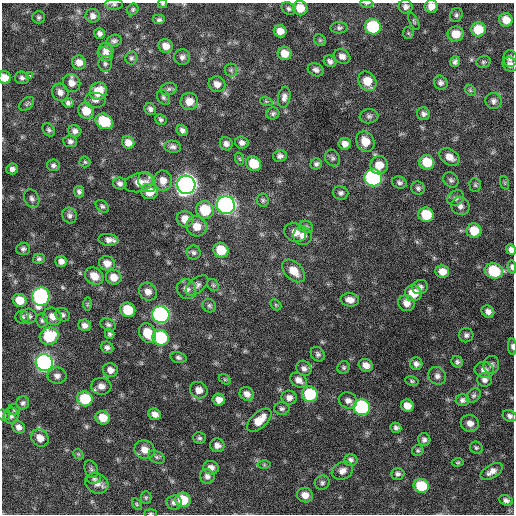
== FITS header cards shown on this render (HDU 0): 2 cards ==
NAXIS1  =                  512 / Axis length
NAXIS2  =                  512 / Axis length

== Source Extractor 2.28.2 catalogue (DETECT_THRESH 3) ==
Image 512 x 512 px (HDU 0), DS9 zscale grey, 1 PNG px = 1 image px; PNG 516 x 516 px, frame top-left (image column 1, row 512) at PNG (2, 3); each listed source drawn as its Kron ellipse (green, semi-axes under 4 px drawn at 4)
Background 669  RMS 20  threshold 61.3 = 3 sigma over >= 5 px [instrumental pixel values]
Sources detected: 229; all 229 listed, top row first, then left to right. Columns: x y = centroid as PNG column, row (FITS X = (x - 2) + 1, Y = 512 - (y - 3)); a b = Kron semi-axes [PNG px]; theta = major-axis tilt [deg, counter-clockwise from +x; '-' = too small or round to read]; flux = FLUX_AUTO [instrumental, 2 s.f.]
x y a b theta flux
366 3 7 3 1 1.9e+03
114 4 9 5 -1 3.0e+03
163 4 4 3 - 1.8e+03
431 6 6 6 - 1.1e+04
406 7 7 6 - 5.0e+03
300 8 7 7 - 2.1e+04
133 9 6 5 - 2.5e+03
289 9 7 5 -33 3.3e+03
456 15 7 6 - 3.2e+03
93 16 7 6 - 5.5e+03
39 17 6 6 - 2.8e+03
159 20 6 5 - 3.7e+03
506 20 7 6 - 1.6e+04
414 21 9 4 -63 2.0e+03
373 27 8 7 - 9.6e+04
339 28 8 6 1 3.6e+03
478 29 7 7 - 3.0e+04
280 31 6 6 - 1.1e+04
99 33 5 5 - 4.3e+03
408 33 6 5 - 2.0e+03
456 34 8 7 - 1.9e+04
320 40 6 5 - 2.2e+03
114 41 8 6 18 3.5e+03
166 46 7 6 - 1.1e+04
106 50 7 7 - 8.0e+03
285 53 7 6 - 1.5e+04
105 54 8 6 -27 5.7e+03
342 56 9 7 -29 7.1e+03
182 57 8 8 - 5.1e+03
131 58 6 6 - 2.8e+03
510 58 8 7 - 5.0e+03
330 61 6 5 - 4.6e+03
79 62 7 7 - 9.7e+03
455 62 5 5 - 3.8e+03
483 62 7 5 14 2.6e+03
105 64 8 7 - 3.5e+03
510 64 8 6 -39 6.3e+03
231 70 6 6 - 3.1e+03
316 70 8 6 -24 4.7e+03
30 75 3 3 - 1.1e+04
5 78 6 6 - 1.4e+04
22 78 7 6 - 3.9e+03
367 81 10 8 -55 2.4e+04
72 83 9 8 - 9.4e+03
441 83 7 6 - 4.4e+03
217 84 8 7 - 9.0e+03
169 89 8 6 16 4.2e+03
470 90 6 4 -46 2.2e+03
98 91 9 8 - 2.8e+04
60 92 9 8 - 7.6e+03
163 97 8 6 -58 3.3e+03
284 97 10 6 81 6.0e+03
95 100 11 8 0 6.4e+03
189 101 9 8 - 1.4e+04
266 101 6 4 -18 1.9e+03
493 101 8 8 - 5.0e+03
68 103 5 4 - 3.7e+03
27 104 8 5 40 2.8e+03
150 109 6 5 - 3.9e+03
86 111 8 7 - 2.2e+04
273 113 6 6 - 3.1e+03
423 114 6 6 - 4.3e+03
369 116 9 7 7 4.4e+03
161 119 6 5 - 2.6e+03
104 121 9 7 -32 5.2e+04
49 130 7 5 -47 3.2e+03
182 130 6 5 - 4.6e+03
75 131 6 6 - 5.2e+03
70 141 7 6 - 4.2e+03
365 142 10 9 - 2.1e+04
128 143 6 6 - 1.1e+04
242 143 6 6 - 5.0e+03
226 144 7 6 - 5.9e+03
345 144 6 6 - 7.7e+03
173 147 8 6 -8 4.5e+03
280 156 7 6 - 4.6e+03
450 157 11 7 -36 1.2e+04
332 158 9 7 -60 3.6e+03
240 159 6 4 -70 1.8e+03
85 162 5 5 - 2.3e+03
427 162 7 7 - 3.2e+04
254 164 8 7 - 3.2e+04
316 164 6 5 - 3.4e+03
53 165 6 5 - 3.8e+03
379 165 9 9 - 1.9e+04
12 169 6 5 - 5.0e+03
373 178 9 8 - 3.1e+05
451 180 8 7 - 3.7e+03
163 181 10 9 - 1.3e+04
139 182 15 9 13 1.4e+04
147 182 10 8 -59 7.9e+03
399 182 8 6 -18 3.7e+03
120 183 7 6 - 4.9e+03
505 183 7 4 -72 1.6e+03
186 185 9 9 - 1.2e+06
475 185 7 5 -87 2.4e+03
418 188 7 6 - 3.5e+03
79 192 6 5 - 3.9e+03
149 192 8 7 - 2.2e+04
341 193 8 6 -16 4.1e+03
456 198 9 7 36 4.8e+03
32 199 10 7 -65 5.2e+03
263 200 7 5 -80 2.8e+03
226 205 9 8 - 6.7e+05
102 206 7 5 -40 3.0e+03
460 206 9 8 - 6.7e+03
205 210 9 8 - 4.8e+04
426 215 8 7 - 4.3e+04
69 216 8 7 - 4.5e+03
185 219 8 8 - 1.6e+04
197 226 10 10 - 1.7e+04
306 227 7 6 - 2.8e+03
474 231 7 7 - 2.7e+04
295 232 11 9 -23 1.1e+04
303 236 9 9 - 9.8e+03
108 240 10 6 -5 8.1e+03
23 249 7 6 - 4.1e+03
221 250 8 7 - 3.7e+04
511 250 5 4 - 5.5e+03
193 253 7 7 - 3.7e+03
39 259 6 5 - 3.0e+03
61 261 6 5 - 6.3e+03
107 263 8 7 - 1.1e+04
512 267 6 4 -79 4.1e+03
294 271 13 8 -44 2.0e+04
494 271 9 7 -15 6.2e+04
442 272 7 6 - 1.4e+04
94 276 10 8 -34 1.6e+04
114 277 8 7 - 1.3e+04
197 285 13 7 38 6.2e+03
213 285 6 5 - 2.4e+03
420 287 8 7 - 4.9e+03
186 289 10 9 - 8.3e+03
148 292 9 8 - 9.5e+03
413 293 8 8 - 3.0e+04
41 297 9 8 - 3.2e+05
20 300 7 6 - 2.0e+04
350 300 9 6 -8 9.0e+03
406 303 8 7 - 9.1e+03
87 304 7 4 90 1.8e+03
276 305 6 4 -45 2.0e+03
209 306 7 6 - 3.3e+03
128 310 7 7 - 4.1e+04
488 312 7 5 -41 6.3e+03
63 315 7 6 - 3.9e+03
161 315 9 8 - 4.3e+05
29 316 8 7 - 4.5e+03
53 316 9 8 - 1.2e+04
22 317 6 6 - 3.2e+03
42 320 7 6 - 3.2e+03
108 324 8 5 -27 3.7e+03
85 325 6 5 - 5.9e+03
147 333 10 8 -64 2.6e+04
110 334 5 4 - 2.7e+03
466 335 7 7 - 4.2e+03
49 336 9 8 - 5.7e+04
161 338 8 7 - 9.7e+04
512 346 8 4 -85 3.5e+03
107 347 6 5 - 4.2e+03
318 354 8 6 -49 3.7e+03
178 357 8 5 -14 3.8e+03
44 362 9 8 - 5.7e+05
457 362 6 5 - 3.1e+03
416 364 6 6 - 4.9e+03
366 365 7 6 - 9.3e+03
491 365 9 7 77 5.1e+03
344 367 6 6 - 2.6e+03
304 368 8 7 - 5.0e+03
110 370 7 7 - 9.0e+03
484 370 9 8 - 9.0e+03
57 376 9 8 - 6.3e+03
437 376 9 8 - 6.0e+03
225 379 6 4 -30 2.0e+03
299 380 9 6 -33 8.0e+03
484 380 7 7 - 5.4e+03
412 381 7 4 -10 2.2e+03
101 386 10 8 -4 9.1e+03
199 390 9 8 - 1.1e+04
247 394 7 6 - 8.1e+03
310 394 8 7 - 7.2e+04
474 396 8 6 44 3.3e+03
289 398 7 7 - 7.1e+03
85 399 8 7 - 5.5e+04
219 400 6 6 - 9.6e+03
348 400 9 8 - 6.8e+03
462 400 7 6 - 4.3e+03
23 403 6 6 - 3.4e+03
407 406 6 6 - 1.1e+04
362 407 8 8 - 2.0e+05
282 409 8 6 -2 3.6e+03
14 410 6 5 - 2.2e+03
155 414 6 5 - 8.0e+03
3 415 7 5 -17 2.4e+03
11 416 8 7 - 5.2e+03
510 416 7 5 -27 4.3e+03
103 418 7 6 - 2.0e+04
259 420 15 8 43 2.0e+04
470 423 9 8 - 9.3e+03
19 427 6 5 - 6.6e+03
396 428 5 5 - 3.8e+03
40 438 9 8 - 1.2e+04
199 438 6 5 - 2.9e+03
424 440 6 6 - 4.2e+03
217 445 7 7 - 6.4e+03
476 448 6 6 - 2.5e+03
145 450 10 9 - 1.4e+04
418 450 6 5 - 2.4e+03
78 454 6 4 -44 1.8e+03
156 457 9 6 -27 3.3e+03
351 460 7 6 - 4.1e+03
458 462 6 4 5 1.7e+03
264 465 6 4 0 1.9e+03
211 468 8 7 - 7.4e+03
91 469 9 6 -68 3.8e+03
342 471 11 8 26 8.1e+03
492 471 12 6 32 8.8e+03
398 474 7 6 - 4.0e+03
207 476 7 7 - 5.4e+03
94 478 7 5 9 3.2e+03
97 483 12 10 -26 9.9e+03
322 483 7 7 - 3.6e+03
421 486 8 7 - 5.4e+04
305 495 8 7 - 1.2e+04
146 498 6 5 - 2.0e+03
183 500 8 7 - 3.5e+04
506 500 7 5 -24 4.5e+03
174 502 8 7 - 5.3e+03
137 504 6 4 -62 1.8e+03
150 513 6 3 0 1.5e+03
At the frame edge (FLAGS 8, measured only in part): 10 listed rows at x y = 366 3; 114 4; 163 4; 431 6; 5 78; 511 250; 512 267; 512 346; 3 415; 150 513